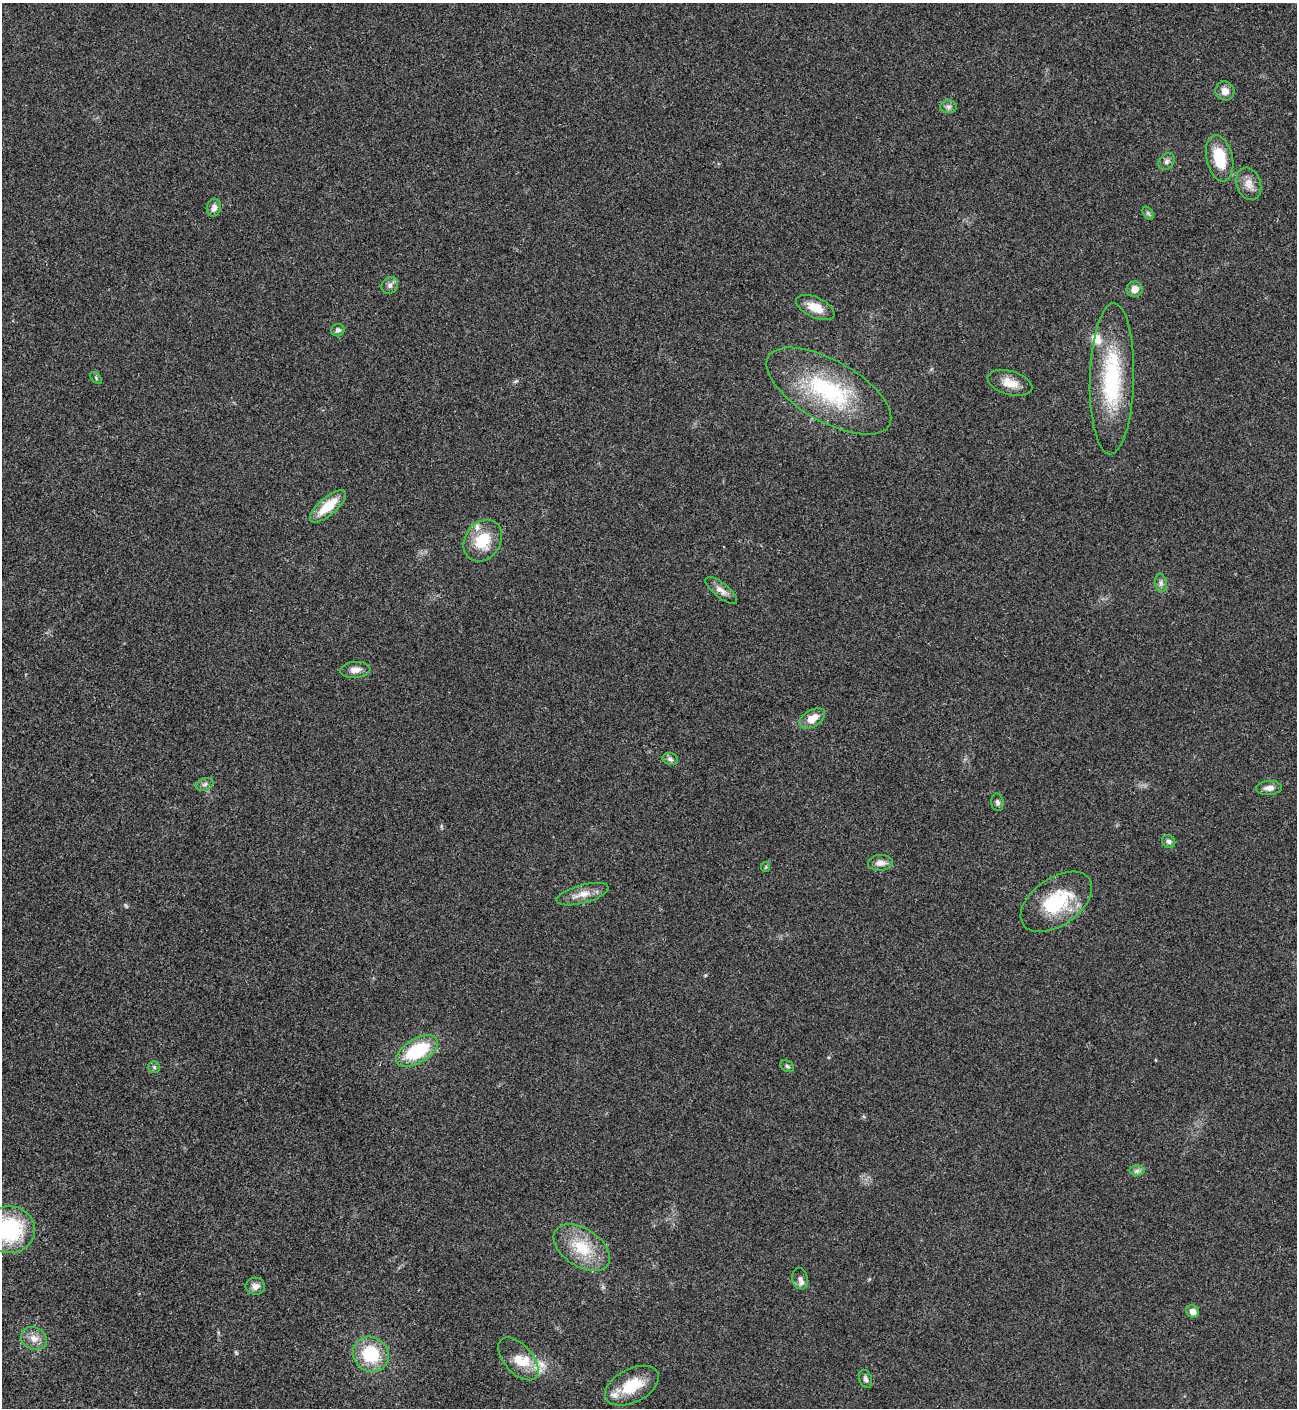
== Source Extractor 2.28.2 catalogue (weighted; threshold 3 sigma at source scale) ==
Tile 11 of 4 x 4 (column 3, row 3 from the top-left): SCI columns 2876-4170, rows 1409-2814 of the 5619 x 5631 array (HDU 1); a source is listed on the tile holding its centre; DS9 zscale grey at full resolution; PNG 1299 x 1410 px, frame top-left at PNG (2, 3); each listed source drawn as its Kron ellipse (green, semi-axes under 4 px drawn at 4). Shown black and unused: <1% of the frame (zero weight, under 3 of 4 exposures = <1% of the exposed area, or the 3 px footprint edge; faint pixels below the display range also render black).
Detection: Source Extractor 2.28.2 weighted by HDU 2 'WHT'; one run over the whole footprint, this tile lists its part. Background 0.0201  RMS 0.0039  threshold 0.0176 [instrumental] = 3 sigma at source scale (4.5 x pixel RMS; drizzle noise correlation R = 1.50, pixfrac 1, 0.05/0.05 arcsec/px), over >= 5 px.
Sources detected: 51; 1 too faint to see at this stretch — neither listed nor drawn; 6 inside a brighter listed object's ellipse — not listed separately; the other 44 listed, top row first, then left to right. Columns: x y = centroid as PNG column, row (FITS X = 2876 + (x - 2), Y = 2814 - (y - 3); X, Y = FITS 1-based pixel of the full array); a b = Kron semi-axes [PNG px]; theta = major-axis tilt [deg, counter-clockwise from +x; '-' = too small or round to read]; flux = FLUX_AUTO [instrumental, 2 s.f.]
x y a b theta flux
1225 91 9 9 - 2.9
949 107 8 6 -1 1.3
1220 158 23 13 -78 13
1166 162 9 7 48 1.4
1249 184 16 12 -71 3.9
214 208 9 7 77 2
1148 213 7 4 -55 0.68
390 285 9 7 48 1.5
1135 289 8 7 - 3.4
815 307 20 10 -25 5.7
338 330 7 6 - 1.1
96 378 7 4 -47 0.61
1112 379 76 22 89 39
1010 383 23 12 -16 5.6
829 391 70 30 -30 44
328 506 22 9 40 10
483 541 22 17 55 13
1161 583 9 6 -82 1.2
721 590 19 7 -39 2.7
355 670 15 8 5 2.8
812 718 14 8 32 5.7
670 759 8 6 -18 1.1
205 784 9 6 20 1.2
1269 788 13 7 4 2.4
997 802 9 6 -80 1.2
1169 841 7 6 - 1.1
880 863 12 8 5 2.6
766 867 5 4 - 0.42
583 894 27 9 15 4.8
1056 902 40 23 35 23
417 1051 23 12 30 24
787 1066 7 5 -30 0.77
154 1067 6 5 - 0.7
1137 1171 7 5 1 1.1
10 1230 25 23 -1 34
582 1248 31 19 -34 15
800 1279 11 8 -76 1.6
255 1286 9 8 - 2.4
1193 1312 7 6 - 2.4
34 1338 13 11 -30 3.7
371 1354 18 17 - 19
518 1359 26 14 -48 7.3
866 1379 9 6 -71 1.2
632 1386 29 16 27 13
Isophote crosses this tile's border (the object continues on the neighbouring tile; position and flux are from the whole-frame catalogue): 1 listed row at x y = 10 1230